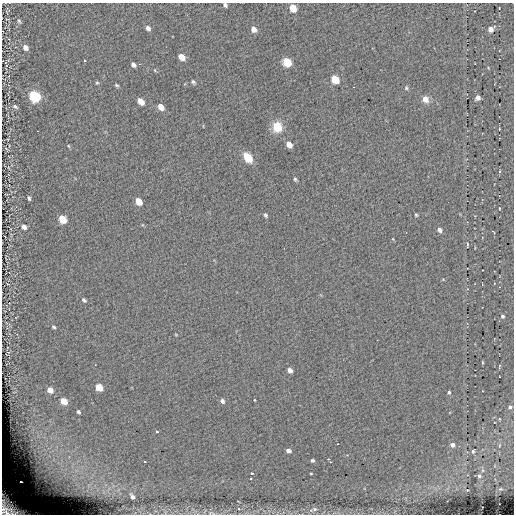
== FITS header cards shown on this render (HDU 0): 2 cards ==
NAXIS1  =                  512 / length of data axis 1
NAXIS2  =                  512 / length of data axis 2

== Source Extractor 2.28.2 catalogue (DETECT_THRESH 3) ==
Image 512 x 512 px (HDU 0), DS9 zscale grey, 1 PNG px = 1 image px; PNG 516 x 516 px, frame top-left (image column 1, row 512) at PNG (2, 3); no overlay
Background 0.0604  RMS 4.8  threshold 14.4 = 3 sigma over >= 5 px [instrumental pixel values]
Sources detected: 77; all 77 listed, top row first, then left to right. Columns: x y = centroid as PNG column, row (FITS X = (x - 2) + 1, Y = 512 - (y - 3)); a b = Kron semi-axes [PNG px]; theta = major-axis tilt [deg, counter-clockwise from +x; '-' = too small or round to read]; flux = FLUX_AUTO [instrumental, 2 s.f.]
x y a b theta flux
225 5 4 3 - 750
293 8 6 5 - 5700
19 21 7 4 -73 550
148 28 6 5 - 1200
254 29 6 5 - 1900
491 29 8 6 39 1900
25 47 6 5 - 1700
181 57 6 5 - 3900
84 61 3 3 - 1500
287 62 6 5 - 12000
133 65 5 4 - 1200
155 70 5 3 - 250
335 79 6 5 - 9400
193 82 6 4 -38 590
97 83 4 4 - 380
117 85 5 3 - 470
406 88 6 5 - 500
35 96 7 6 - 33000
478 98 5 4 - 1400
425 99 9 8 - 2200
141 101 6 4 -53 4200
15 106 6 4 -22 580
161 107 6 4 -50 3300
277 127 11 10 - 5500
499 129 3 2 - 220
289 144 6 4 -51 3100
69 146 5 3 - 310
247 157 8 6 -52 8400
499 171 5 3 - 310
295 179 5 4 - 490
29 198 4 3 - 530
138 201 6 5 - 5700
499 208 3 2 - 220
266 215 5 4 - 570
416 215 4 3 - 410
62 219 6 5 - 9300
24 227 6 4 -47 1500
440 230 6 5 - 1300
493 232 4 2 - 260
393 239 5 3 - 250
467 244 6 2 90 280
443 279 5 3 - 250
84 300 5 3 - 630
503 316 5 5 - 820
54 327 4 3 - 490
176 335 5 3 - 250
482 362 4 2 - 340
499 366 6 2 77 270
290 370 5 4 - 1700
99 387 6 5 - 7500
50 390 5 4 - 2800
449 392 3 3 - 580
254 400 3 2 - 300
64 401 5 5 - 6200
222 401 6 5 - 890
510 407 3 3 - 600
78 412 4 3 - 590
156 432 3 3 - 730
452 445 4 4 - 1400
288 451 5 4 - 1500
473 451 3 3 - 450
328 459 3 2 - 440
312 460 4 3 - 640
145 462 3 2 - 300
330 462 3 2 - 530
251 473 3 3 - 1100
311 473 4 2 - 240
479 476 5 5 - 610
250 479 3 3 - 460
21 482 3 2 - 860
500 489 6 3 1 330
467 490 2 2 - 240
132 497 5 3 - 950
10 507 24 15 -36 12000
239 509 5 3 - 370
315 509 8 6 10 1000
211 513 11 4 -13 960
At the frame edge (FLAGS 8, measured only in part): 3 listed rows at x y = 225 5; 10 507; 211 513